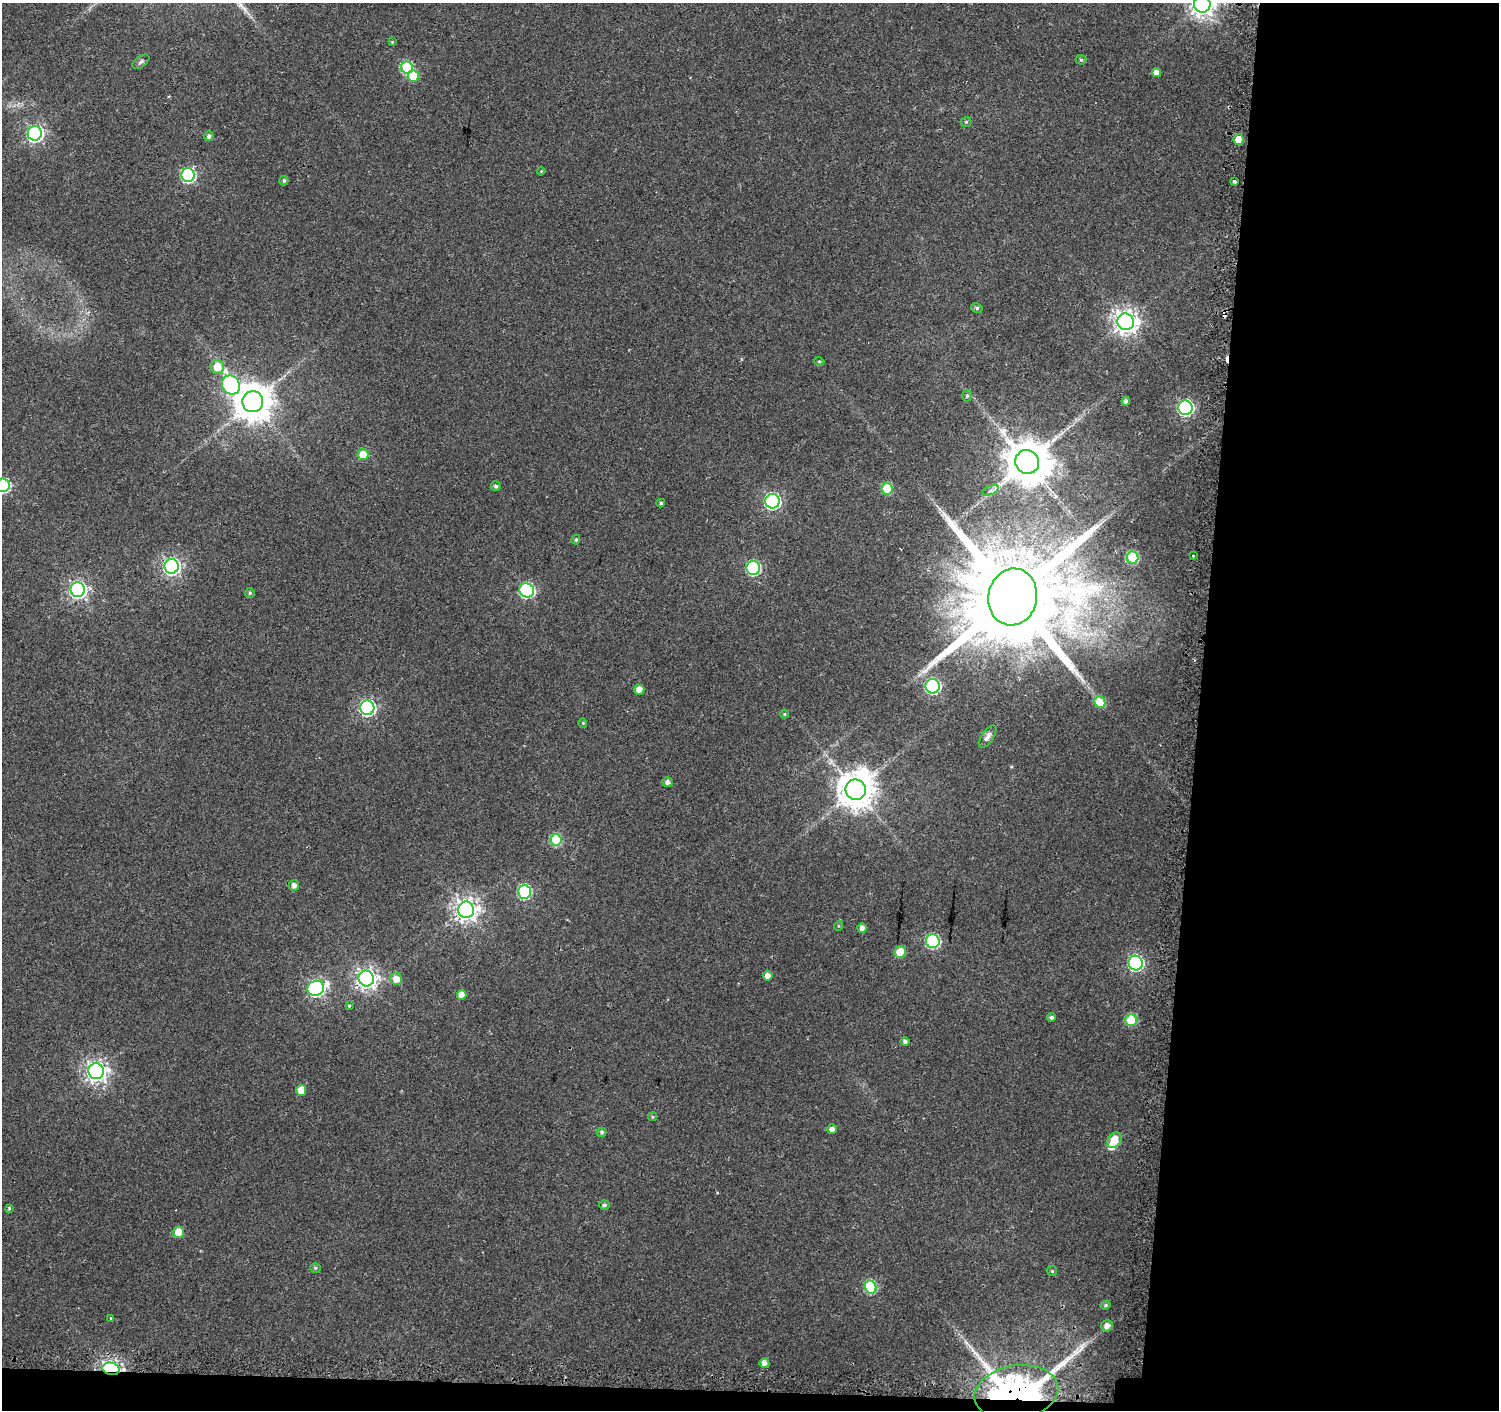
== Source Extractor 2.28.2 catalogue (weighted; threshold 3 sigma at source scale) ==
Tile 9 of 3 x 3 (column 3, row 3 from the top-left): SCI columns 3116-4612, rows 1365-2772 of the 4662 x 5899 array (HDU 1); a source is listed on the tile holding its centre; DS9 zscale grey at full resolution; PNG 1501 x 1412 px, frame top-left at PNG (2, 3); each listed source drawn as its Kron ellipse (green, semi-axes under 4 px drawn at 4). Shown black and unused: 21% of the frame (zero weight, under 2 of 3 exposures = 3% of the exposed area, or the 3 px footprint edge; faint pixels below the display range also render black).
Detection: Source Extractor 2.28.2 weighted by HDU 2 'WHT'; one run over the whole footprint, this tile lists its part. Background 0.0177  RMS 0.0033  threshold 0.0147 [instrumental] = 3 sigma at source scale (4.5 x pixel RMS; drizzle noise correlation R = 1.50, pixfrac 1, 0.0396/0.0396 arcsec/px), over >= 5 px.
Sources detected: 93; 2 inside a brighter object's white glare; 3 cosmic-ray / hot-pixel residue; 2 long thin detections or spike segments (spike, bleed or trail) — neither listed nor drawn; the other 86 listed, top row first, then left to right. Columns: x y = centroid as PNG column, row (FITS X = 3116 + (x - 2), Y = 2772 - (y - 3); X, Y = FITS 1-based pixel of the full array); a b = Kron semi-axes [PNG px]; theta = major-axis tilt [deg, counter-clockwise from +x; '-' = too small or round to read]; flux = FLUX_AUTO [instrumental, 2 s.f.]
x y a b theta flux
1202 4 8 8 - 310
392 42 3 3 - 0.32
1081 60 5 5 - 0.49
141 62 9 5 36 0.87
407 67 6 6 - 26
1156 73 4 4 - 2.4
413 76 6 5 - 9.7
966 122 5 5 - 0.49
35 133 7 7 - 99
209 136 5 5 - 1.2
1238 139 5 5 - 5.8
541 171 4 4 - 0.28
188 175 7 6 - 56
284 181 5 4 - 0.66
1234 181 3 3 - 2
977 308 6 5 - 0.74
1126 322 8 8 - 310
819 361 5 3 - 0.36
217 367 7 6 - 6.4
231 385 10 8 -51 79
967 396 6 5 - 0.73
1126 401 4 4 - 1.1
253 402 10 10 - 890
1185 408 7 7 - 76
363 455 5 5 - 7.1
1027 462 12 11 - 1500
3 485 7 6 - 48
496 486 5 4 - 0.84
887 489 6 5 - 14
990 490 9 3 21 0.63
772 501 7 7 - 82
661 503 4 3 - 0.52
576 540 5 4 - 0.43
1193 556 3 3 - 1.5
1133 558 6 6 - 25
171 566 7 7 - 130
753 568 7 6 - 48
78 590 7 7 - 120
527 590 7 7 - 58
250 593 5 5 - 0.6
1013 597 28 24 78 11000
933 686 7 7 - 62
639 690 5 5 - 2.8
1100 702 6 5 - 9.5
367 708 7 7 - 82
784 714 4 4 - 0.36
583 723 4 4 - 0.35
988 736 13 6 56 1.6
668 782 5 5 - 1.4
856 790 10 10 - 810
556 840 6 5 - 21
294 885 5 5 - 1.7
524 892 7 6 - 38
466 910 8 8 - 270
838 926 5 3 - 0.31
862 928 5 4 - 1.4
933 941 7 7 - 44
900 952 6 5 - 7.6
1136 963 7 7 - 70
768 976 5 4 - 2
366 979 8 7 - 200
396 979 6 5 - 3.7
316 988 8 7 - 100
462 995 5 5 - 3.2
349 1006 4 3 - 0.4
1051 1017 4 4 - 0.83
1131 1020 6 5 - 18
905 1042 5 4 - 1
96 1071 8 7 - 210
301 1090 5 5 - 5.5
652 1117 4 4 - 0.43
832 1129 5 5 - 1.5
602 1132 4 4 - 0.71
1114 1140 8 6 50 6.5
604 1205 5 4 - 0.76
9 1208 4 3 - 0.69
178 1232 5 5 - 6.4
315 1268 5 4 - 0.54
1052 1271 5 5 - 0.43
870 1287 6 6 - 25
1106 1305 5 4 - 0.64
111 1318 4 3 - 0.37
1107 1326 6 5 - 2
764 1363 5 5 - 1.7
111 1369 9 6 -11 120
1016 1392 42 27 10 250
Overlapping masked pixels (flux is a lower limit): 3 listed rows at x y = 366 979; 111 1369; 1016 1392
Isophote crosses this tile's border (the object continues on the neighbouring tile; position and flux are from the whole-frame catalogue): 2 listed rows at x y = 1202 4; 3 485